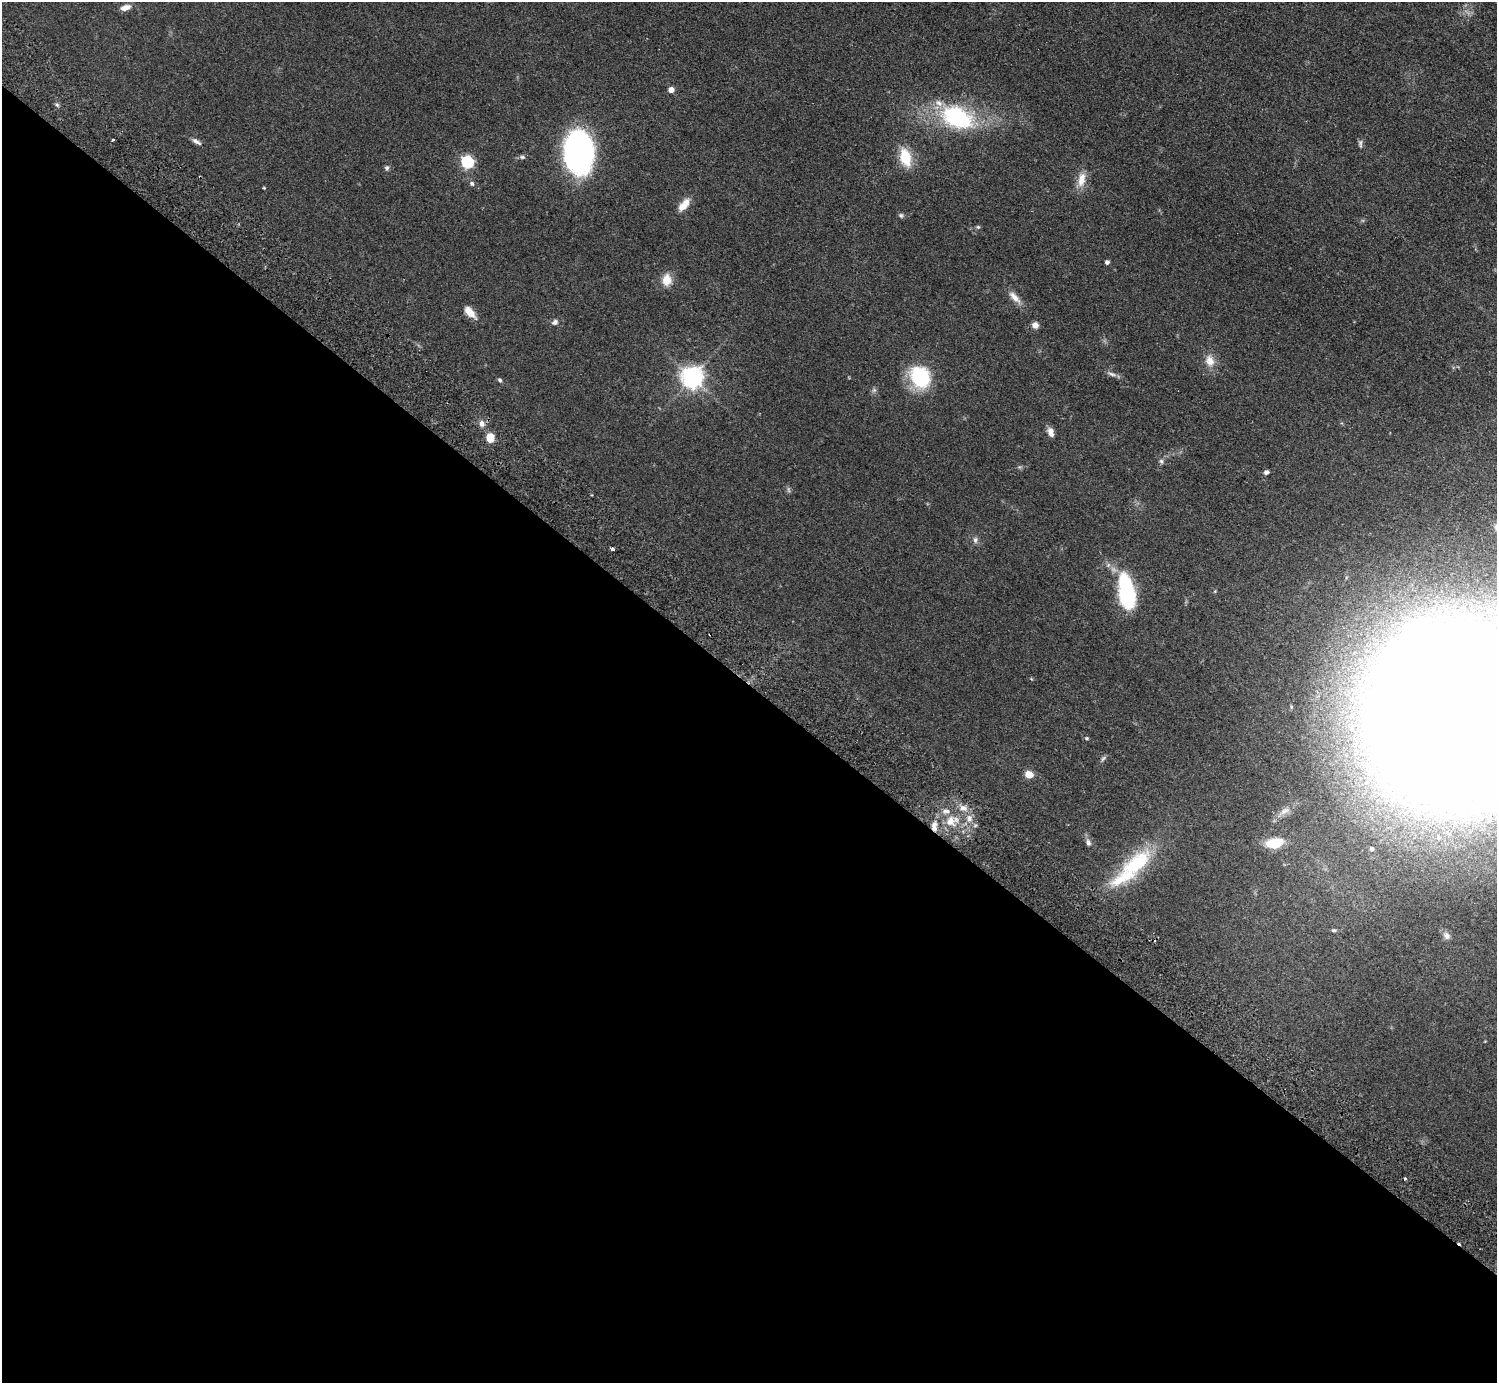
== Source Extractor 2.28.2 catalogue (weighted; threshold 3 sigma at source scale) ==
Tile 14 of 4 x 4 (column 2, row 4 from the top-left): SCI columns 1535-3029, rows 343-1723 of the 6059 x 6069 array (HDU 1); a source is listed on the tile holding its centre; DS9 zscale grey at full resolution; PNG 1499 x 1385 px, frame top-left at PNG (2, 2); no overlay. Shown black and unused: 51% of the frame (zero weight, under 2 of 3 exposures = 3% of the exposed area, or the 3 px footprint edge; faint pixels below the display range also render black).
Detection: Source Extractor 2.28.2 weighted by HDU 2 'WHT'; one run over the whole footprint, this tile lists its part. Background 0.0531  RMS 0.0077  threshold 0.0348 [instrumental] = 3 sigma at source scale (4.5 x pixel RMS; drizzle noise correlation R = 1.50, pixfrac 1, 0.05/0.05 arcsec/px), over >= 5 px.
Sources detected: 59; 1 too faint to see at this stretch — not listed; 3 inside a brighter listed object's ellipse — not listed separately; the other 55 listed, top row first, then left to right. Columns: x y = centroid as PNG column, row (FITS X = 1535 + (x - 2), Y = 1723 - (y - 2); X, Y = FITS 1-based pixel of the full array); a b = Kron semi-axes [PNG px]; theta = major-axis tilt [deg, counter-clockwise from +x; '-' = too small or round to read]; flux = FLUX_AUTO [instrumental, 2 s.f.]
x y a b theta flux
125 7 11 6 17 5.6
671 90 4 4 - 9
57 105 6 4 -44 1.3
957 118 40 24 -20 82
113 140 3 3 - 1.7
196 141 13 5 -32 3
1360 142 9 6 -71 2
579 152 28 19 -85 270
522 157 8 5 -9 1.7
905 157 17 11 -74 24
467 162 6 5 - 130
387 168 7 6 - 1.6
1082 179 22 10 79 9.4
472 184 6 6 - 1.8
264 188 4 3 - 0.65
684 205 18 8 49 8.7
901 215 7 6 - 1.6
978 227 6 5 - 1.1
1107 262 4 4 - 2.7
667 280 12 10 -89 11
1015 297 20 7 -47 7.1
470 312 15 7 -47 9.5
555 322 9 7 25 2.5
1035 325 7 6 - 4.8
1210 361 16 12 -75 8.6
1112 374 15 5 -20 2.9
920 377 22 18 -61 54
692 378 7 7 - 560
500 380 6 4 -52 1.5
874 390 7 6 - 1.7
482 424 9 7 -69 4.1
1051 432 11 7 -71 4.5
490 438 11 9 66 8.7
1161 461 7 6 - 1.8
1020 467 6 4 -16 1.1
1266 472 6 5 - 2.3
975 540 9 6 -88 2.4
612 549 3 3 - 2.3
1126 593 40 16 -81 69
1454 716 106 95 -83 6800
1086 738 6 4 -31 1.1
1103 759 10 5 52 1.6
1029 774 5 5 - 15
963 808 12 9 -19 6
1284 811 18 8 32 5.6
969 818 12 7 -90 5.3
950 821 16 13 -81 13
934 826 15 8 -89 6.7
1088 842 10 7 -70 3
1274 843 18 9 10 20
1372 849 6 5 - 2.6
1136 864 59 23 39 55
1334 930 6 5 - 1.2
1446 936 11 9 -50 3.7
1405 1179 3 3 - 1.4
Overlapping masked pixels (flux is a lower limit): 1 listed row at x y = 934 826
Isophote crosses this tile's border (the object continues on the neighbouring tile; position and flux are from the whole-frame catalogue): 1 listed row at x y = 1454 716